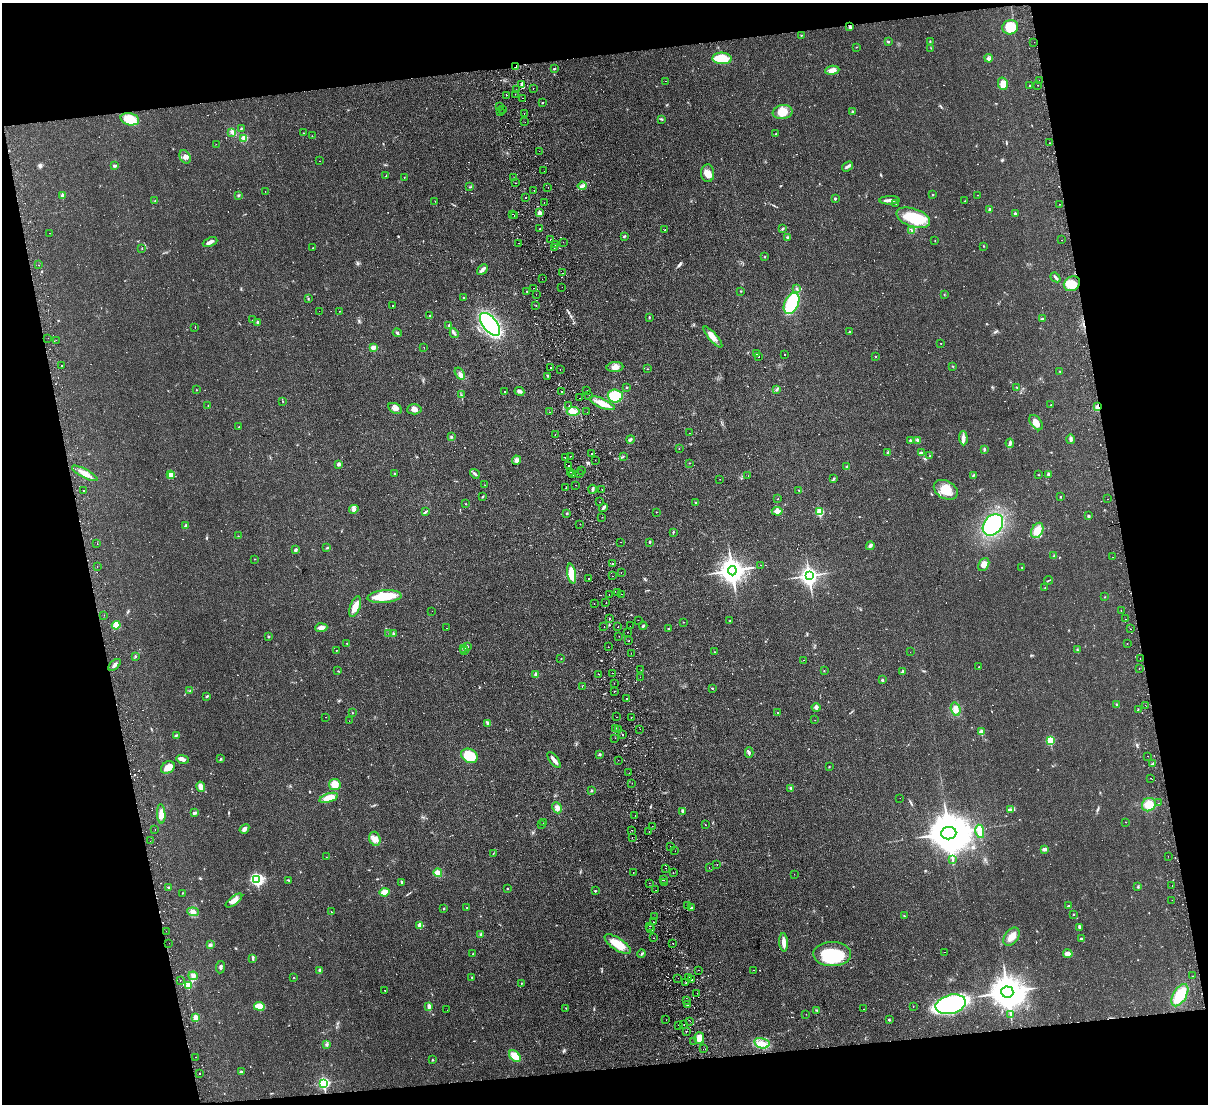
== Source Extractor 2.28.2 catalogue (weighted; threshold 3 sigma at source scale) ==
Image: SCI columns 60-4880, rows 263-4669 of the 4937 x 4824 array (HDU 1 of 3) = the unmasked area's bounding box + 8 px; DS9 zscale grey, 4 x 4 block average (1 PNG px = mean of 4 x 4 image px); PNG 1210 x 1106 px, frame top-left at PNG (2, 3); each listed source drawn as its Kron ellipse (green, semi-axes under 4 px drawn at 4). Shown black and unused: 23% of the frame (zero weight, under 2 of 3 exposures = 3% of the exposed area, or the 3 px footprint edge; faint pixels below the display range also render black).
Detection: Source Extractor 2.28.2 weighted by HDU 2 'WHT'. Background 0.0361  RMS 0.005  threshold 0.0226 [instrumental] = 3 sigma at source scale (4.5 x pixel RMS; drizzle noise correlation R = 1.50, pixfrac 1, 0.05/0.05 arcsec/px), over >= 5 px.
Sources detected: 802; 6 too faint to see at this stretch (4 x 4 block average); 3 inside a brighter object's white glare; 67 cosmic-ray / hot-pixel residue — neither listed nor drawn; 13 coinciding with a brighter row at this scale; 14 inside a brighter listed object's ellipse — not listed separately; of the other 699, all 500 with FLUX_AUTO >= 0.871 (the completeness limit of this list) listed and drawn (199 fainter detections not listed), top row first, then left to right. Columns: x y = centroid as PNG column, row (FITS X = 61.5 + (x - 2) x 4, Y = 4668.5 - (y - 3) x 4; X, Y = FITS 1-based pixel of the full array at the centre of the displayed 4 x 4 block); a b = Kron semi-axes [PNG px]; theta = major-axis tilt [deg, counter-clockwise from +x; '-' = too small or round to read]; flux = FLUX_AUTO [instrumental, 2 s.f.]
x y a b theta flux
850 27 4 2 - 4
1010 27 8 7 - 67
801 35 2 2 - 1.4
888 42 3 2 - 2.6
930 42 3 2 - 2
1034 42 2 2 - 1.6
856 47 2 2 - 0.92
931 48 2 2 - 1
722 58 10 6 -3 71
989 58 4 2 - 4.3
516 66 4 2 - 7.4
554 69 2 2 - 2
832 70 7 4 8 17
1039 80 2 2 - 2.1
666 81 2 2 - 3
1003 84 6 5 - 25
522 85 3 2 - 11
1038 85 2 2 - 0.88
1030 86 2 2 - 5.4
533 89 2 2 - 1
516 90 2 2 - 1.6
515 94 2 2 - 2.4
506 95 2 2 - 1.2
523 98 2 2 - 2.4
543 102 2 2 - 1.6
499 107 2 2 - 25
503 110 2 2 - 0.95
501 112 2 2 - 1.2
783 112 10 7 9 40
852 112 2 2 - 11
524 113 2 2 - 3.1
130 119 9 6 -14 69
661 119 3 2 - 2.7
525 122 2 2 - 0.88
241 128 2 2 - 1.9
232 132 2 2 - 2.8
303 133 2 2 - 1
775 134 2 2 - 1.8
312 136 2 2 - 0.96
244 138 3 3 - 12
1050 143 2 2 - 1.9
216 144 2 2 - 0.96
539 151 2 2 - 2
185 157 7 5 -62 13
319 161 2 2 - 1.1
114 166 4 2 - 5.5
847 166 6 2 39 6
544 171 2 2 - 1.6
708 173 9 6 -86 22
386 176 2 2 - 1.5
404 177 2 2 - 0.99
513 178 2 2 - 1
516 183 2 2 - 3
582 186 4 3 - 7.4
470 187 2 2 - 0.9
548 187 2 2 - 1
534 190 2 2 - 6.5
265 191 2 2 - 2
933 194 2 2 - 3.2
62 195 2 2 - 13
978 195 2 2 - 0.89
238 196 2 2 - 1.4
526 197 2 2 - 7.7
835 198 2 2 - 8.2
890 200 10 3 1 12
155 201 2 2 - 1.4
435 201 2 2 - 1.5
965 201 2 2 - 0.88
544 203 2 2 - 1.4
896 204 2 2 - 0.99
1060 204 2 2 - 1.3
990 209 2 2 - 12
539 213 2 2 - 40
513 214 2 2 - 0.96
1015 214 2 2 - 10
514 215 2 2 - 17
913 218 18 9 -19 92
540 229 2 2 - 1.1
783 229 3 2 - 2.6
665 230 2 2 - 2.2
912 231 4 2 - 2.7
50 233 2 2 - 1.1
624 236 3 2 - 3.7
787 238 4 2 - 4.3
550 239 2 2 - 9.3
1062 240 2 2 - 1.7
935 241 2 2 - 1.1
210 242 7 3 22 12
563 242 2 2 - 3.6
519 243 2 2 - 3.5
555 245 2 2 - 1.5
984 246 2 2 - 1.7
142 248 2 2 - 1.5
313 248 2 2 - 1.1
554 248 2 2 - 1.3
765 257 2 2 - 1.7
39 265 2 2 - 7.2
482 269 6 2 43 11
563 273 2 2 - 0.94
1055 277 5 2 - 4.9
542 279 2 2 - 2.4
1072 284 8 7 - 35
562 287 2 2 - 1.2
533 288 2 2 - 3.5
797 289 3 2 - 3.5
527 291 2 2 - 3.7
741 291 2 2 - 1.5
536 294 2 2 - 1.6
944 294 2 2 - 1.2
463 297 2 2 - 82
308 299 2 2 - 1.3
792 303 11 7 65 140
392 305 2 2 - 1.4
536 305 2 2 - 1.1
319 311 2 2 - 1.5
339 311 2 2 - 1.2
430 315 2 2 - 1.2
649 317 2 2 - 2.1
1042 318 2 2 - 1.5
252 320 2 2 - 0.89
258 322 2 2 - 12
490 324 13 7 -51 540
449 325 2 2 - 8.9
195 327 2 2 - 1.6
849 332 2 2 - 1.6
397 333 4 2 - 4.8
454 333 5 2 - 4.2
713 337 13 4 -49 22
48 338 2 2 - 1.1
56 340 2 2 - 0.99
941 343 2 2 - 2
424 347 2 2 - 1.5
373 348 3 3 - 11
757 353 2 2 - 4.1
785 355 2 2 - 1.4
758 356 2 2 - 1.3
876 357 2 2 - 1.4
61 366 2 2 - 4.4
953 366 2 2 - 1.6
615 367 8 5 5 16
551 368 2 2 - 1.8
560 369 2 2 - 7.5
647 369 2 2 - 0.9
1060 371 2 2 - 1.4
460 374 7 3 -55 10
548 376 3 2 - 2.2
627 387 2 2 - 1.4
1016 387 3 2 - 2.1
777 389 3 2 - 3.8
196 390 2 2 - 1.7
587 390 2 2 - 1.1
519 391 5 3 - 6.2
561 391 2 2 - 5.5
505 392 2 2 - 1.7
461 395 2 2 - 1.1
589 396 2 2 - 0.98
615 396 7 6 - 80
580 398 2 2 - 2.3
282 401 2 2 - 1.1
602 403 13 5 -23 32
208 405 2 2 - 1.1
1051 405 2 2 - 1.4
569 406 2 2 - 1.4
1098 407 4 2 - 8.1
395 408 7 4 -29 14
414 409 7 5 4 13
573 411 6 4 4 18
550 412 2 2 - 5
587 412 2 2 - 0.87
1036 423 9 5 -52 20
238 427 3 2 - 1.2
690 433 2 2 - 1.1
555 434 2 2 - 2
451 437 2 2 - 1.5
963 438 7 3 -87 11
630 439 4 2 - 4.2
1071 439 5 2 - 7.5
918 440 4 3 - 9.1
910 441 3 2 - 3.7
1010 443 4 3 - 5.8
679 448 2 2 - 1.2
984 449 3 2 - 3.5
888 452 2 2 - 8.4
921 453 3 2 - 3.8
591 454 2 2 - 3.1
570 456 2 2 - 4.1
623 456 2 2 - 1
930 456 2 2 - 1.1
566 458 2 2 - 3.2
516 460 5 4 - 11
595 460 2 2 - 2.4
689 463 2 2 - 1.2
338 464 3 3 - 8
569 465 2 2 - 1.9
847 467 2 2 - 2.2
582 470 2 2 - 6.9
571 472 2 2 - 2.6
85 473 14 4 -28 22
170 474 2 2 - 3.1
395 474 2 2 - 1.9
475 474 5 2 - 5.4
580 474 2 2 - 2.8
1049 474 3 3 - 8.4
573 475 2 2 - 6.8
973 475 2 2 - 1.8
1039 475 2 2 - 0.95
172 476 2 2 - 1.8
748 476 2 2 - 1
833 478 3 2 - 2.8
720 479 2 2 - 1.8
485 485 2 2 - 0.96
576 485 2 2 - 1.2
566 488 2 2 - 1.6
592 489 4 2 - 4.5
602 490 2 2 - 23
799 490 2 2 - 0.92
946 490 13 9 -29 57
83 491 2 2 - 6.8
483 496 3 2 - 1.7
1060 497 2 2 - 3.9
778 499 2 2 - 1.1
1108 499 2 2 - 1.5
600 502 2 2 - 1.8
696 502 3 2 - 1.8
466 504 2 2 - 1.1
603 508 4 2 - 7.2
354 509 5 3 - 8.7
777 511 5 3 - 13
425 512 4 2 - 2.8
656 512 2 2 - 0.88
820 512 2 2 - 130
567 513 2 2 - 1.2
1088 516 2 2 - 4
602 517 2 2 - 3.5
580 524 2 2 - 2
993 525 12 9 51 250
186 526 2 2 - 17
1037 530 8 5 64 37
673 532 2 2 - 1.4
238 536 2 2 - 1
621 542 2 2 - 1.1
650 542 3 2 - 2.5
97 543 2 2 - 4.5
870 546 4 3 - 5
327 548 3 2 - 2.8
296 550 4 3 - 4.6
1054 555 2 2 - 1.1
1113 557 2 2 - 1.2
255 559 2 2 - 1.2
613 563 2 2 - 2.7
761 565 2 2 - 2.2
984 565 7 5 62 18
97 566 2 2 - 1.1
1022 567 2 2 - 1.4
732 571 5 4 - 3000
621 573 2 2 - 0.89
572 574 10 4 -80 71
612 576 2 2 - 3.7
809 576 4 3 - 1300
589 579 2 2 - 17
1049 580 4 2 - 2
1045 588 2 2 - 1.1
617 593 2 2 - 1.2
609 594 2 2 - 1.3
622 594 2 2 - 2
384 597 17 6 5 83
1105 597 2 2 - 1.2
594 603 2 2 - 4.1
606 603 2 2 - 3.1
355 607 11 5 70 30
1121 610 2 2 - 1.6
432 611 2 2 - 1.2
104 615 2 2 - 1.3
609 618 2 2 - 2.1
1125 619 2 2 - 0.9
638 620 2 2 - 1
730 621 2 2 - 1.7
683 622 2 2 - 0.96
116 625 4 3 - 7.5
604 626 2 2 - 1.6
630 626 2 2 - 1.7
643 626 4 2 - 5.1
618 627 2 2 - 1.4
321 628 6 4 4 13
446 628 2 2 - 1.4
668 629 2 2 - 2.2
1130 629 2 2 - 1.5
628 632 2 2 - 2.4
389 633 2 2 - 0.99
394 634 2 2 - 18
619 636 2 2 - 1.2
268 637 2 2 - 2
629 641 2 2 - 2.2
347 643 2 2 - 2.3
1127 644 2 2 - 3.6
467 646 3 2 - 2.2
608 647 2 2 - 1.5
464 648 2 2 - 2
336 650 2 2 - 1.2
1077 650 3 2 - 2.2
465 651 3 2 - 2
715 652 2 2 - 0.88
910 652 2 2 - 1
631 653 2 2 - 0.95
135 657 3 2 - 2.2
561 658 2 2 - 1.3
1140 659 2 2 - 1.1
803 660 2 2 - 1.9
115 665 7 2 44 8.8
979 667 2 2 - 2.4
1139 668 2 2 - 3.8
641 670 2 2 - 1.1
338 671 2 2 - 1.4
824 671 2 2 - 0.94
903 671 4 3 - 4
613 673 2 2 - 2.8
599 674 2 2 - 2.5
536 675 2 2 - 30
640 677 2 2 - 1.2
882 680 2 2 - 8.2
614 683 2 2 - 0.95
582 687 2 2 - 1.1
712 688 2 2 - 1.8
190 690 2 2 - 1.1
614 691 2 2 - 1.3
207 696 4 2 - 3
627 698 2 2 - 5.8
1117 705 3 2 - 2.3
1145 705 2 2 - 1.6
816 708 4 2 - 3.7
956 709 7 4 -75 14
1138 709 3 2 - 2
352 713 2 2 - 1.4
778 713 2 2 - 1.2
326 717 2 2 - 1.6
616 717 2 2 - 3.5
631 717 2 2 - 1.8
815 720 2 2 - 2.8
349 721 2 2 - 1.2
487 723 2 2 - 2.1
615 728 2 2 - 1.6
618 729 2 2 - 1.5
640 729 2 2 - 1.6
981 732 2 2 - 43
176 735 3 3 - 3.2
623 735 2 2 - 2.8
615 738 2 2 - 2.3
1051 740 2 2 - 140
749 753 5 2 - 5.4
600 754 3 2 - 3.7
469 756 9 6 -28 88
1147 756 2 2 - 1
183 759 6 3 -14 9.7
220 759 2 2 - 2
554 760 9 3 -51 14
618 760 2 2 - 2.2
1152 764 4 2 - 2.8
168 767 7 5 35 22
829 767 2 2 - 1.8
629 773 2 2 - 1.7
1151 778 2 2 - 0.94
632 783 2 2 - 1.8
335 785 6 5 - 36
201 787 5 3 - 22
791 788 3 2 - 2.3
591 790 3 2 - 2.4
329 798 10 4 18 49
900 798 2 2 - 0.97
1159 803 2 2 - 1.1
1149 805 7 6 - 36
557 808 6 4 -63 10
1011 809 2 2 - 3.1
682 811 3 2 - 4.3
194 813 4 2 - 5.5
161 814 9 4 -88 24
635 815 2 2 - 0.88
1126 822 2 2 - 0.99
543 823 2 2 - 1.1
541 825 2 2 - 20
705 825 2 2 - 1.2
652 826 2 2 - 1.6
244 829 5 3 - 11
155 830 2 2 - 1
632 830 2 2 - 8.6
649 831 2 2 - 1.4
980 831 7 3 -80 38
949 833 7 6 - 13000
632 837 2 2 - 1.9
375 839 7 5 -73 16
150 841 2 2 - 1.2
670 846 2 2 - 1.5
1044 849 3 3 - 7.3
675 851 2 2 - 1.1
493 853 2 2 - 2.3
1168 856 2 2 - 1
326 857 2 2 - 1.1
953 860 3 2 - 2.5
717 864 2 2 - 3.4
666 868 2 2 - 2.5
709 868 2 2 - 1
438 873 4 4 - 20
633 873 2 2 - 0.87
673 873 2 2 - 1.2
794 874 2 2 - 1.3
257 879 3 3 - 330
664 879 2 2 - 1.8
289 880 3 2 - 2.4
402 882 3 2 - 5.5
664 882 2 2 - 2.1
649 883 2 2 - 1.1
1172 886 2 2 - 1.1
169 887 2 2 - 4.3
1138 887 3 2 - 1.9
507 889 2 2 - 1.8
656 890 2 2 - 1.3
595 891 2 2 - 2.5
384 892 5 3 - 29
182 893 2 2 - 1.1
1172 900 2 2 - 1.1
234 901 10 4 37 22
688 905 3 2 - 2.2
1069 906 3 2 - 3.1
467 908 2 2 - 2.3
691 908 2 2 - 7.2
443 909 2 2 - 4
193 912 6 4 -8 11
331 912 2 2 - 1.7
1073 914 2 2 - 1.5
904 916 2 2 - 1.4
655 917 2 2 - 2.3
653 922 2 2 - 1.6
420 925 2 2 - 48
650 926 2 2 - 2.6
1080 927 4 3 - 4.6
650 929 2 2 - 2.5
166 931 2 2 - 1.3
481 934 2 2 - 3.1
1012 937 10 6 52 25
654 938 2 2 - 2.2
1081 938 4 2 - 2.7
784 942 9 3 -86 20
169 943 2 2 - 1.3
673 943 2 2 - 7.5
618 944 15 6 -34 52
210 945 3 3 - 6.7
944 952 2 2 - 4.9
473 954 4 2 - 1.8
642 954 4 2 - 3.9
832 954 19 12 -1 180
1068 954 5 3 - 15
253 958 3 2 - 3.1
220 967 6 2 83 5
320 970 2 2 - 17
699 970 2 2 - 1.7
753 970 2 2 - 1.6
193 976 5 4 - 8.9
1193 976 2 2 - 1.3
472 977 2 2 - 1.7
689 977 2 2 - 1.5
293 978 2 2 - 1.5
678 978 2 2 - 1
692 979 2 2 - 2
180 980 2 2 - 1.1
521 983 3 2 - 1.3
686 983 2 2 - 2.7
188 985 2 2 - 83
385 990 2 2 - 1.3
1007 992 6 5 - 7700
697 993 2 2 - 1.1
1180 995 12 6 59 80
687 1001 2 2 - 2.3
688 1004 3 2 - 4.2
951 1004 15 9 14 410
259 1006 5 3 - 45
429 1006 4 2 - 11
913 1006 2 2 - 1
566 1008 2 2 - 1.2
864 1009 2 2 - 1.2
447 1010 2 2 - 0.89
817 1010 2 2 - 1.6
806 1014 2 2 - 0.93
1011 1015 2 2 - 1.1
196 1018 2 2 - 71
666 1020 2 2 - 1.2
889 1020 3 2 - 2.6
690 1021 2 2 - 0.96
678 1025 2 2 - 2.4
684 1025 2 2 - 1.1
686 1031 2 2 - 6.5
699 1038 6 5 - 25
694 1041 2 2 - 1.4
762 1043 8 5 -13 20
327 1044 3 2 - 2.6
703 1049 2 2 - 1.5
515 1056 7 4 -48 32
195 1057 2 2 - 0.95
432 1060 2 2 - 2.2
241 1072 3 2 - 2.9
199 1074 2 2 - 1.3
324 1083 3 2 - 380
Overlapping masked pixels (flux is a lower limit): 2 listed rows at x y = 516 66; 1098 407
Diffuse or blended objects may show on this block-average render without a row.